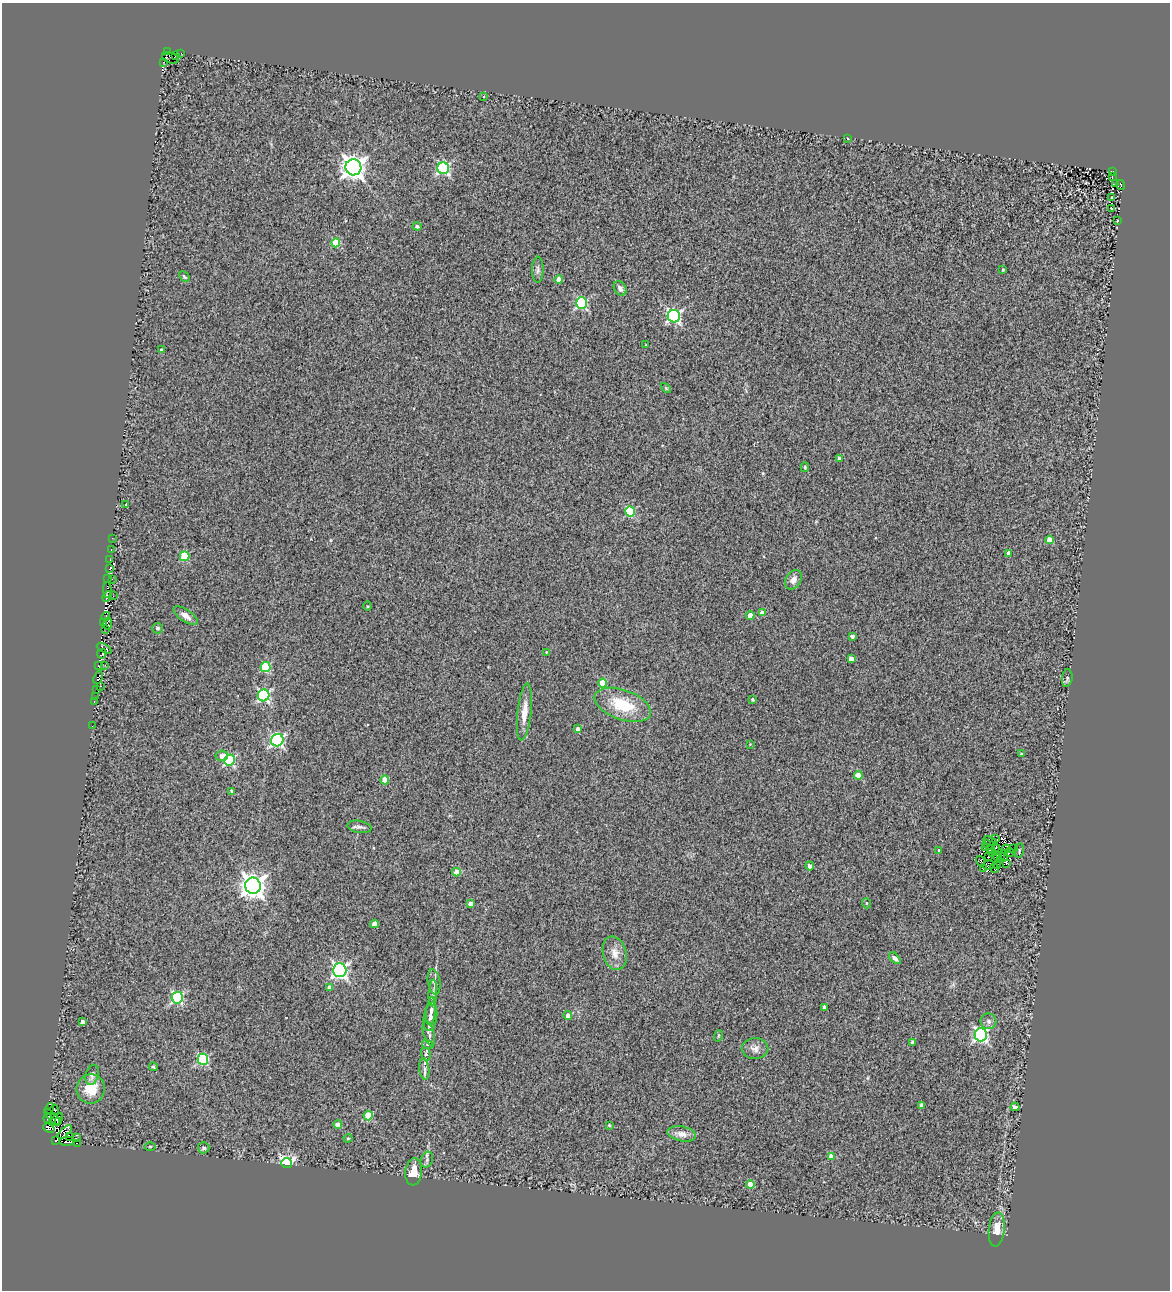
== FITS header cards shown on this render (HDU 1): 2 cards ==
NAXIS1  =                 1168
NAXIS2  =                 1288

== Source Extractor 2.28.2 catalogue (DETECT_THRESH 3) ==
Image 1168 x 1288 px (HDU 1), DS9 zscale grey, 1 PNG px = 1 image px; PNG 1172 x 1292 px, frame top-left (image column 1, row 1288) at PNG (2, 3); each listed source drawn as its Kron ellipse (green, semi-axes under 4 px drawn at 4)
Background 0.545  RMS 0.5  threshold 1.49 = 3 sigma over >= 5 px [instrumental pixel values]
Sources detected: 173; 8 with non-positive FLUX_AUTO (blend fragments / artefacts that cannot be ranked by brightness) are neither listed nor drawn; the other 165 listed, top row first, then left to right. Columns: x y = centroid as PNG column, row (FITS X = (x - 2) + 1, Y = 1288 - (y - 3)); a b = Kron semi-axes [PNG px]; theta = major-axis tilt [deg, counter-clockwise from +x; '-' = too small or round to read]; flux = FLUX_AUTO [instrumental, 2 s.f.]
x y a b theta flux
167 52 4 2 - 190
181 53 2 2 - 6.8
176 56 3 2 - 1.4
170 58 9 5 -17 230
163 63 3 2 - 42
484 96 3 2 - 62
848 138 3 2 - 36
353 167 8 8 - 29000
443 168 6 6 - 4700
1113 172 4 3 - 220
1112 177 3 2 - 30
1116 183 3 2 - 40
1121 185 5 3 - 160
1112 197 3 3 - 71
1111 208 3 2 - 19
1117 221 2 2 - 20
417 226 4 4 - 62
336 243 4 4 - 1200
538 270 13 5 89 120
1003 270 3 3 - 38
184 277 6 4 -45 44
559 279 4 4 - 190
620 288 8 6 -60 130
582 303 5 5 - 3500
674 316 6 6 - 6000
646 345 3 2 - 21
161 350 4 3 - 74
666 388 6 3 -45 35
839 458 4 4 - 89
805 467 5 4 - 42
126 504 3 3 - 55
630 512 5 4 - 1900
112 538 2 2 - 19
1049 540 4 4 - 510
111 550 3 2 - 29
1009 553 4 4 - 250
185 556 5 4 - 1300
110 560 3 2 - 59
109 569 3 3 - 160
108 578 2 2 - 140
112 579 2 2 - 130
793 580 10 7 58 210
107 590 8 3 -87 2100
107 596 6 4 66 2300
113 596 2 2 - 10
367 606 5 3 - 33
762 613 4 4 - 380
750 615 4 4 - 390
106 616 4 2 - 29
186 616 14 6 -34 220
103 622 4 2 - 5.1
108 623 6 2 80 48
158 628 5 5 - 69
106 629 2 2 - 28
852 636 4 3 - 110
104 648 8 4 -26 870
546 652 4 2 - 23
102 654 5 3 - 150
851 659 4 4 - 260
105 665 2 2 - 21
99 666 4 3 - 930
266 667 5 5 - 2100
98 678 7 3 67 460
1067 678 9 5 82 73
603 683 4 4 - 910
101 686 3 2 - 44
96 689 4 3 - 140
264 695 6 6 - 5000
95 697 2 2 - 21
752 699 3 3 - 48
94 701 3 2 - 45
623 705 29 15 -19 1300
524 712 29 7 84 450
92 726 2 2 - 17
578 729 4 4 - 140
277 740 6 6 - 5500
750 744 2 2 - 19
1021 754 4 3 - 49
222 756 6 5 - 190
230 760 5 5 - 3200
858 775 4 4 - 650
385 780 4 4 - 720
231 791 3 3 - 69
359 827 12 6 -9 120
995 838 2 2 - 28
990 841 7 2 -21 4.2
987 843 3 2 - 27
985 847 4 3 - 14
996 848 3 2 - 26
990 849 3 2 - 18
1006 849 4 2 - 28
1013 849 2 2 - 35
939 850 3 3 - 37
1019 851 7 2 82 34
992 852 4 2 - 29
1010 852 5 2 - 27
1000 855 3 2 - 17
988 856 3 2 - 16
998 856 5 3 - 23
1004 856 6 3 73 62
980 861 5 3 - 60
1006 863 4 3 - 43
988 865 6 2 17 65
998 865 2 2 - 16
810 866 4 4 - 170
983 868 4 3 - 43
994 868 5 2 - 38
456 872 4 4 - 340
253 886 8 8 - 29000
470 903 4 4 - 190
866 903 5 3 - 34
374 924 4 4 - 310
615 953 17 11 -75 380
895 958 7 4 -45 110
340 970 7 6 - 9200
434 982 13 6 -80 150
330 988 4 4 - 270
433 993 13 3 86 100
177 998 6 5 - 3900
824 1007 4 3 - 85
431 1011 14 5 84 130
568 1016 4 4 - 220
430 1017 14 6 81 160
989 1021 8 8 - 130
82 1022 4 3 - 160
429 1033 12 5 -74 100
981 1035 6 6 - 6600
718 1036 6 3 72 39
912 1042 4 3 - 100
428 1044 6 3 -18 39
755 1048 13 10 -1 230
426 1054 6 5 - 71
203 1059 5 5 - 3300
153 1067 4 3 - 37
424 1069 10 5 -83 120
92 1075 10 6 74 150
91 1089 15 14 - 760
922 1105 4 4 - 170
1015 1107 4 3 - 110
50 1108 5 3 - 940
54 1110 5 2 - 72
368 1115 5 4 - 1200
52 1117 10 3 -45 11
48 1119 4 3 - 590
56 1120 8 4 39 940
59 1122 3 2 - 440
338 1125 4 4 - 400
609 1125 3 3 - 38
49 1128 6 4 -24 860
65 1132 9 4 44 410
682 1134 14 7 -11 270
69 1137 3 2 - 480
77 1138 2 2 - 140
348 1138 4 4 - 33
56 1140 3 3 - 530
67 1141 8 4 2 540
77 1143 3 2 - 1500
150 1146 5 3 - 27
204 1148 6 5 - 71
832 1156 4 4 - 360
427 1160 8 6 70 100
287 1163 5 5 - 5600
414 1172 13 8 84 520
750 1184 4 4 - 430
997 1229 17 8 84 480
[8 non-positive-flux detections neither listed nor drawn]